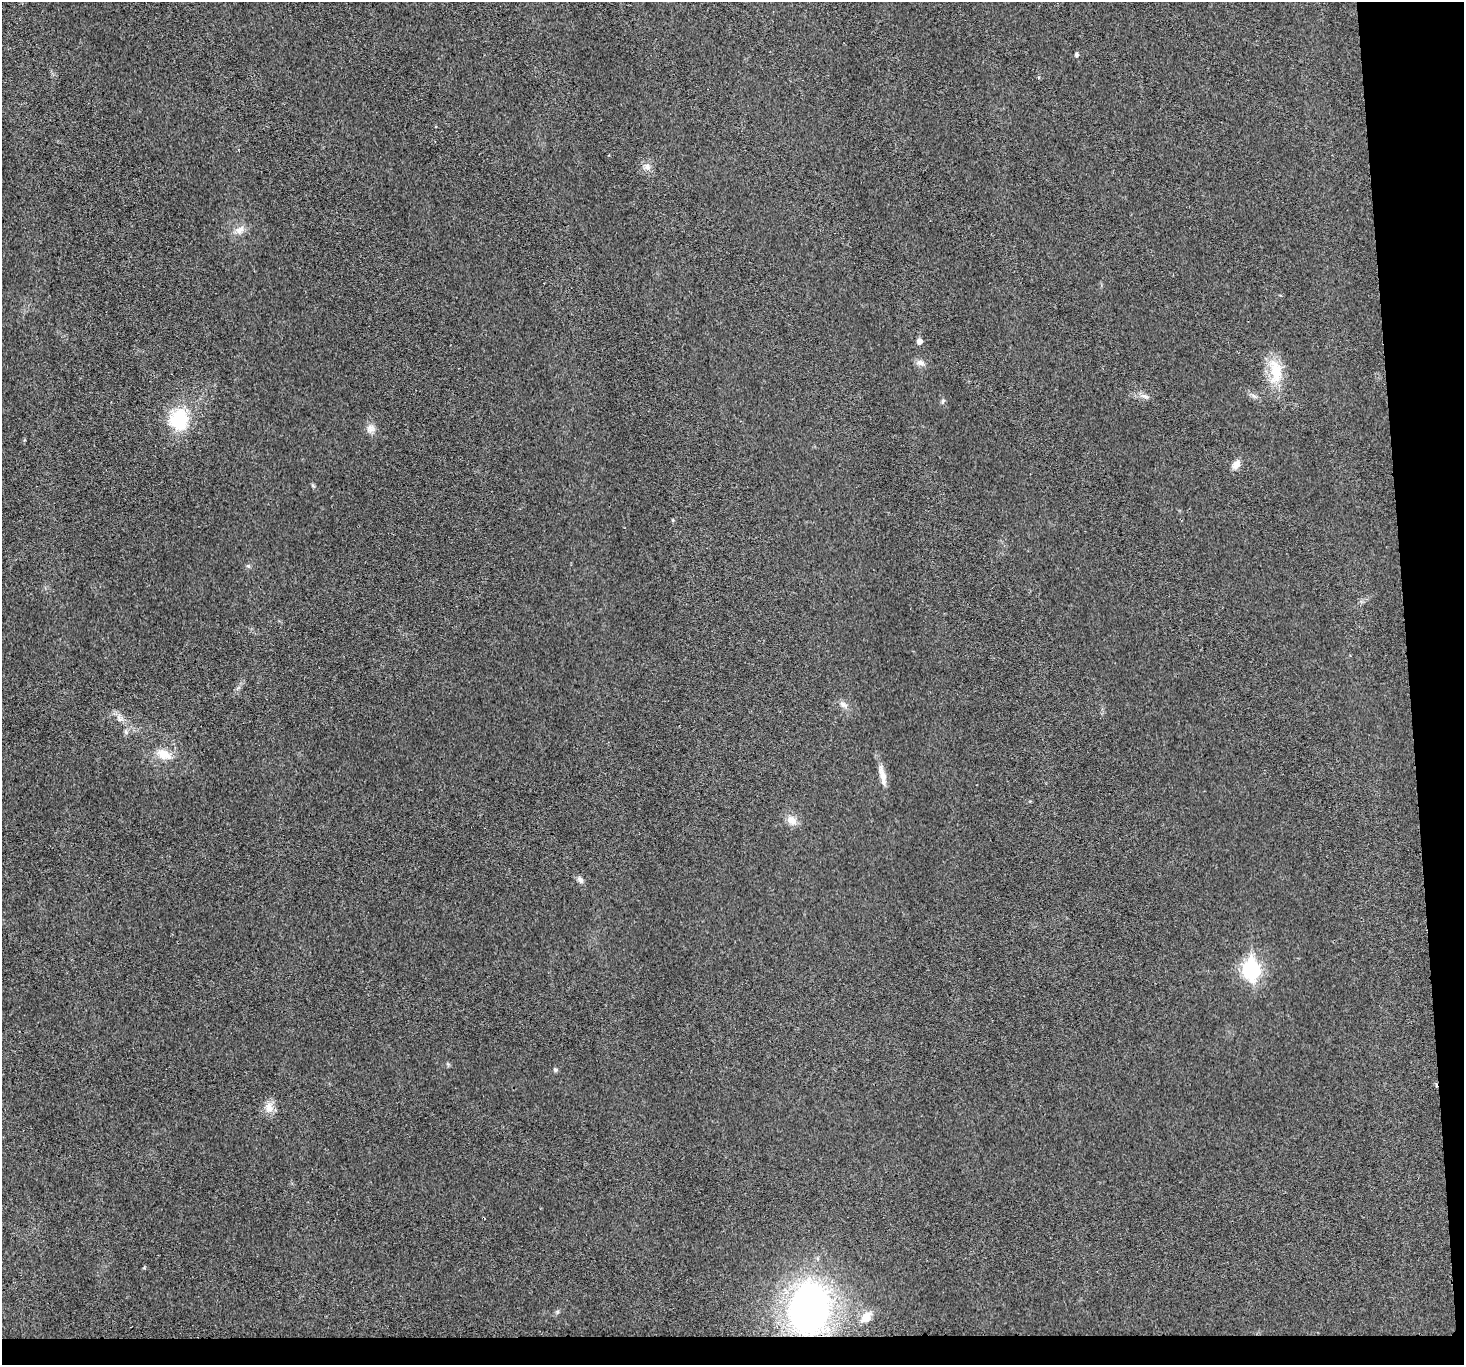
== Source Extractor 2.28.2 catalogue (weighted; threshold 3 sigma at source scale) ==
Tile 9 of 3 x 3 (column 3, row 3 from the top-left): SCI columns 2926-4387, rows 131-1493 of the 4390 x 4370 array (HDU 1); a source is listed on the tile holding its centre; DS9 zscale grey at full resolution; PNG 1466 x 1367 px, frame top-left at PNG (2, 2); no overlay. Shown black and unused: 6% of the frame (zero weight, under 3 of 4 exposures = <1% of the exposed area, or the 3 px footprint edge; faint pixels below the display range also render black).
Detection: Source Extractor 2.28.2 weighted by HDU 2 'WHT'; one run over the whole footprint, this tile lists its part. Background 0.0201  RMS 0.0059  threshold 0.0266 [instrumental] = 3 sigma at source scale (4.5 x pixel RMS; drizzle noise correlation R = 1.50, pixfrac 1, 0.05/0.05 arcsec/px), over >= 5 px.
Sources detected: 22; all 22 listed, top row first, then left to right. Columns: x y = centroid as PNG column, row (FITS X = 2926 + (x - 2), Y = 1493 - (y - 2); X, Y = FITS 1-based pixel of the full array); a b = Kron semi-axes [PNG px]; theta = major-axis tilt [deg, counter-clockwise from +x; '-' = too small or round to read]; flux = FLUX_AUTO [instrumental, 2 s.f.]
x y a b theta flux
1076 54 5 4 - 1.2
647 167 11 8 -25 2.9
240 230 14 9 38 4.2
919 341 5 5 - 3
921 363 11 8 -8 2.8
1275 371 36 16 -87 17
1145 396 12 5 -24 2.1
179 420 22 18 76 32
371 429 12 10 41 3.5
1236 464 12 8 54 3.8
248 566 6 5 - 0.99
843 704 11 6 -32 2.4
126 732 7 5 -49 1.2
164 754 21 12 -25 8.3
883 776 25 7 -76 5.4
792 820 15 10 -34 4.9
580 880 9 6 -51 2
1251 970 9 7 -86 170
555 1070 5 4 - 1.2
269 1107 14 11 -84 5.1
809 1309 37 27 80 240
866 1317 13 9 49 6.8
Overlapping masked pixels (flux is a lower limit): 1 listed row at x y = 809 1309
Unlisted compact peaks at least as high as the median listed source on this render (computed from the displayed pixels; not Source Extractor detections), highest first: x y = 943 401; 144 1268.